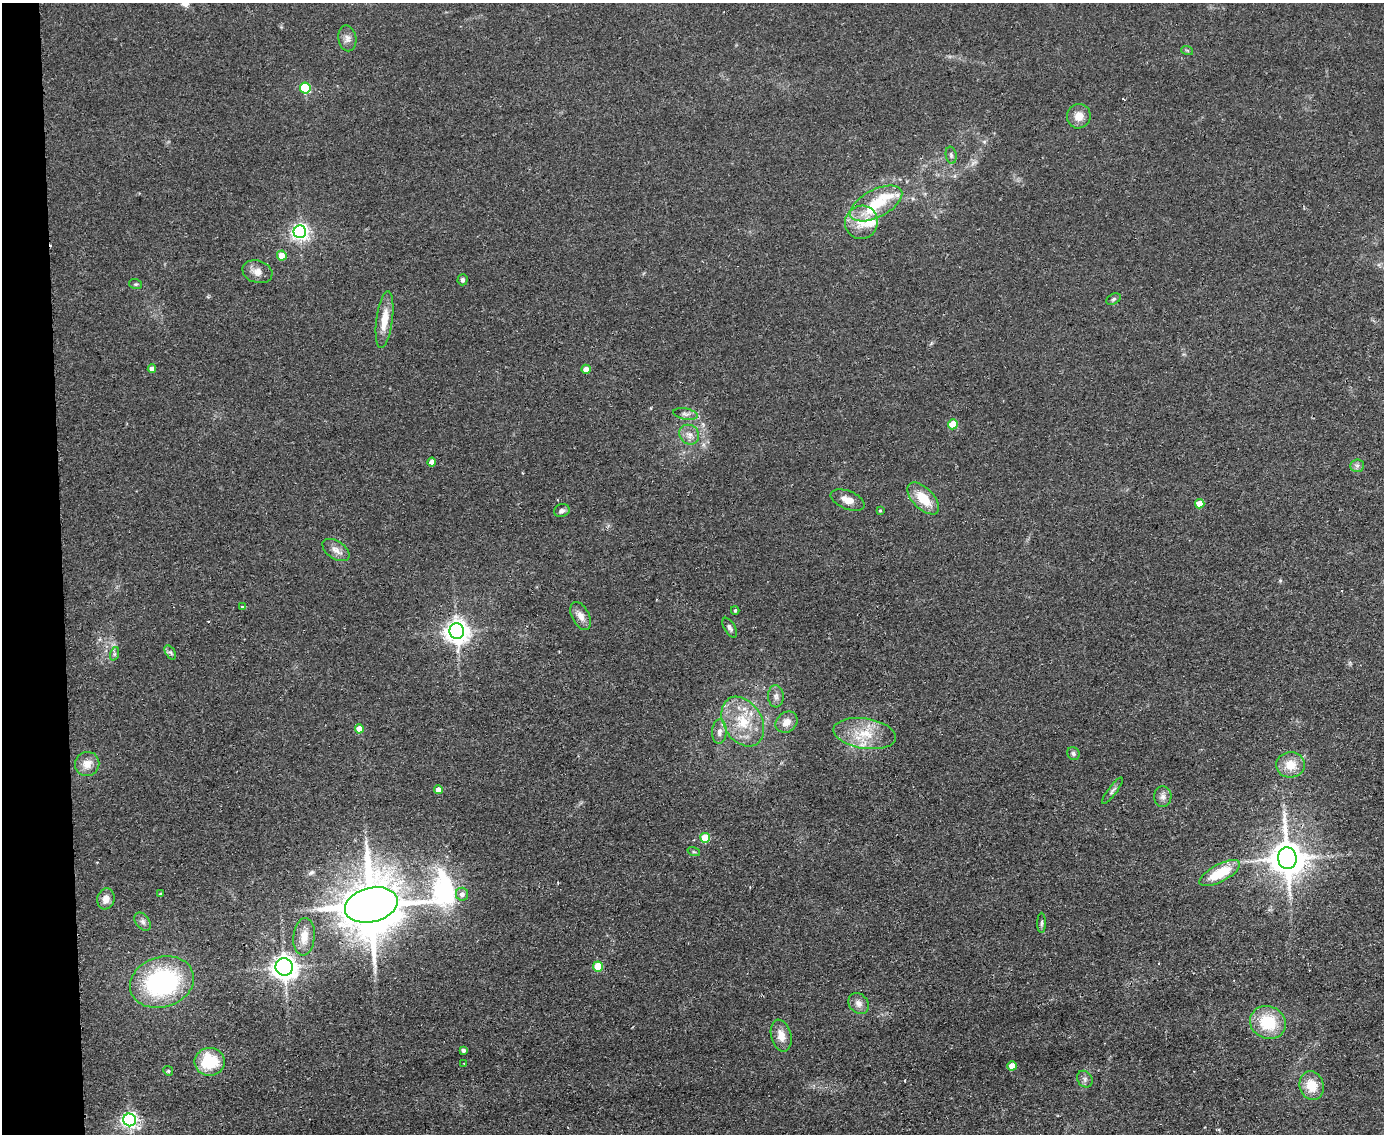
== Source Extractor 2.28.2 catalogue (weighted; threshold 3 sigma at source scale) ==
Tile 4 of 3 x 4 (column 1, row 2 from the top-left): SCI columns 136-1517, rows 2323-3454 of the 4520 x 4643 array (HDU 1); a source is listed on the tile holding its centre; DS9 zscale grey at full resolution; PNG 1386 x 1136 px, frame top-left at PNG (2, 3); each listed source drawn as its Kron ellipse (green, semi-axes under 4 px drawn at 4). Shown black and unused: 4% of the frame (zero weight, under 2 of 3 exposures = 3% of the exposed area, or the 3 px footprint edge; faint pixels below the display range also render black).
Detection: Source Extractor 2.28.2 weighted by HDU 2 'WHT'; one run over the whole footprint, this tile lists its part. Background 0.0804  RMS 0.0083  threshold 0.0372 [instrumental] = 3 sigma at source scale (4.5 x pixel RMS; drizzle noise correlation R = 1.50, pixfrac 1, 0.05/0.05 arcsec/px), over >= 5 px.
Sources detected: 76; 2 cosmic-ray / hot-pixel residue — neither listed nor drawn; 3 inside a brighter listed object's ellipse — not listed separately; the other 71 listed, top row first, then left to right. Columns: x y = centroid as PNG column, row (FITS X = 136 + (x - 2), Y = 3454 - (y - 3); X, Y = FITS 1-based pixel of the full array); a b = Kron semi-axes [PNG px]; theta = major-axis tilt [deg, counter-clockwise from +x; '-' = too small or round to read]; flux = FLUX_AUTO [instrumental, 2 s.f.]
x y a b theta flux
347 38 13 9 -80 4.7
1187 50 6 3 -19 1
305 88 5 5 - 54
1079 116 12 11 - 8.7
951 155 8 5 -81 2
876 203 28 14 27 31
861 222 17 16 - 17
300 232 6 6 - 310
282 256 5 4 - 12
257 272 15 11 -17 6.9
462 280 5 5 - 2.1
136 284 6 5 - 1.3
1113 299 8 5 27 1.4
385 320 29 8 82 14
152 369 4 4 - 4
586 369 4 4 - 7.3
685 414 12 5 -10 3.1
953 424 5 5 - 24
689 435 10 9 - 5.7
432 462 4 4 - 4.4
1357 466 7 6 - 2.2
923 498 20 10 -45 20
848 500 18 9 -22 8.3
1200 504 5 4 - 15
562 511 8 6 18 2.6
880 511 4 3 - 0.91
336 550 15 9 -34 5.7
243 607 3 3 - 3.1
735 610 4 3 - 1.2
581 616 15 8 -63 6.3
730 628 11 5 -60 2.5
457 631 8 7 - 700
170 652 8 4 -57 2
114 654 7 4 71 1.5
776 696 11 7 -87 3.6
743 722 27 19 -59 31
786 722 12 9 38 7.2
359 729 4 4 - 11
719 732 12 7 87 4.8
865 734 31 15 -9 25
1073 754 7 6 - 2.2
87 764 12 12 - 8.7
1290 765 14 12 3 14
438 790 4 4 - 7.3
1112 791 16 4 53 2.4
1163 797 10 8 89 4.3
705 838 5 5 - 27
694 852 6 4 -18 1.2
1287 858 11 9 -83 2000
1220 873 22 8 28 28
161 894 4 3 - 1.4
462 894 6 6 - 4.7
106 899 11 8 73 7.1
371 905 27 17 14 6700
143 922 10 6 -52 2.9
1042 923 10 4 89 1.5
304 937 19 10 85 12
598 966 5 5 - 29
284 967 9 8 - 600
162 982 32 25 17 120
858 1003 11 9 -46 5
1268 1022 18 16 -24 33
781 1036 16 10 -76 9.2
463 1050 4 4 - 2.1
210 1062 15 13 -1 36
464 1064 4 2 - 0.58
1012 1066 4 4 - 12
168 1071 5 4 - 0.95
1085 1079 9 7 -56 2.7
1312 1086 14 12 -73 16
129 1120 6 6 - 290
Overlapping masked pixels (flux is a lower limit): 2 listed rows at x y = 1287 858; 371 905